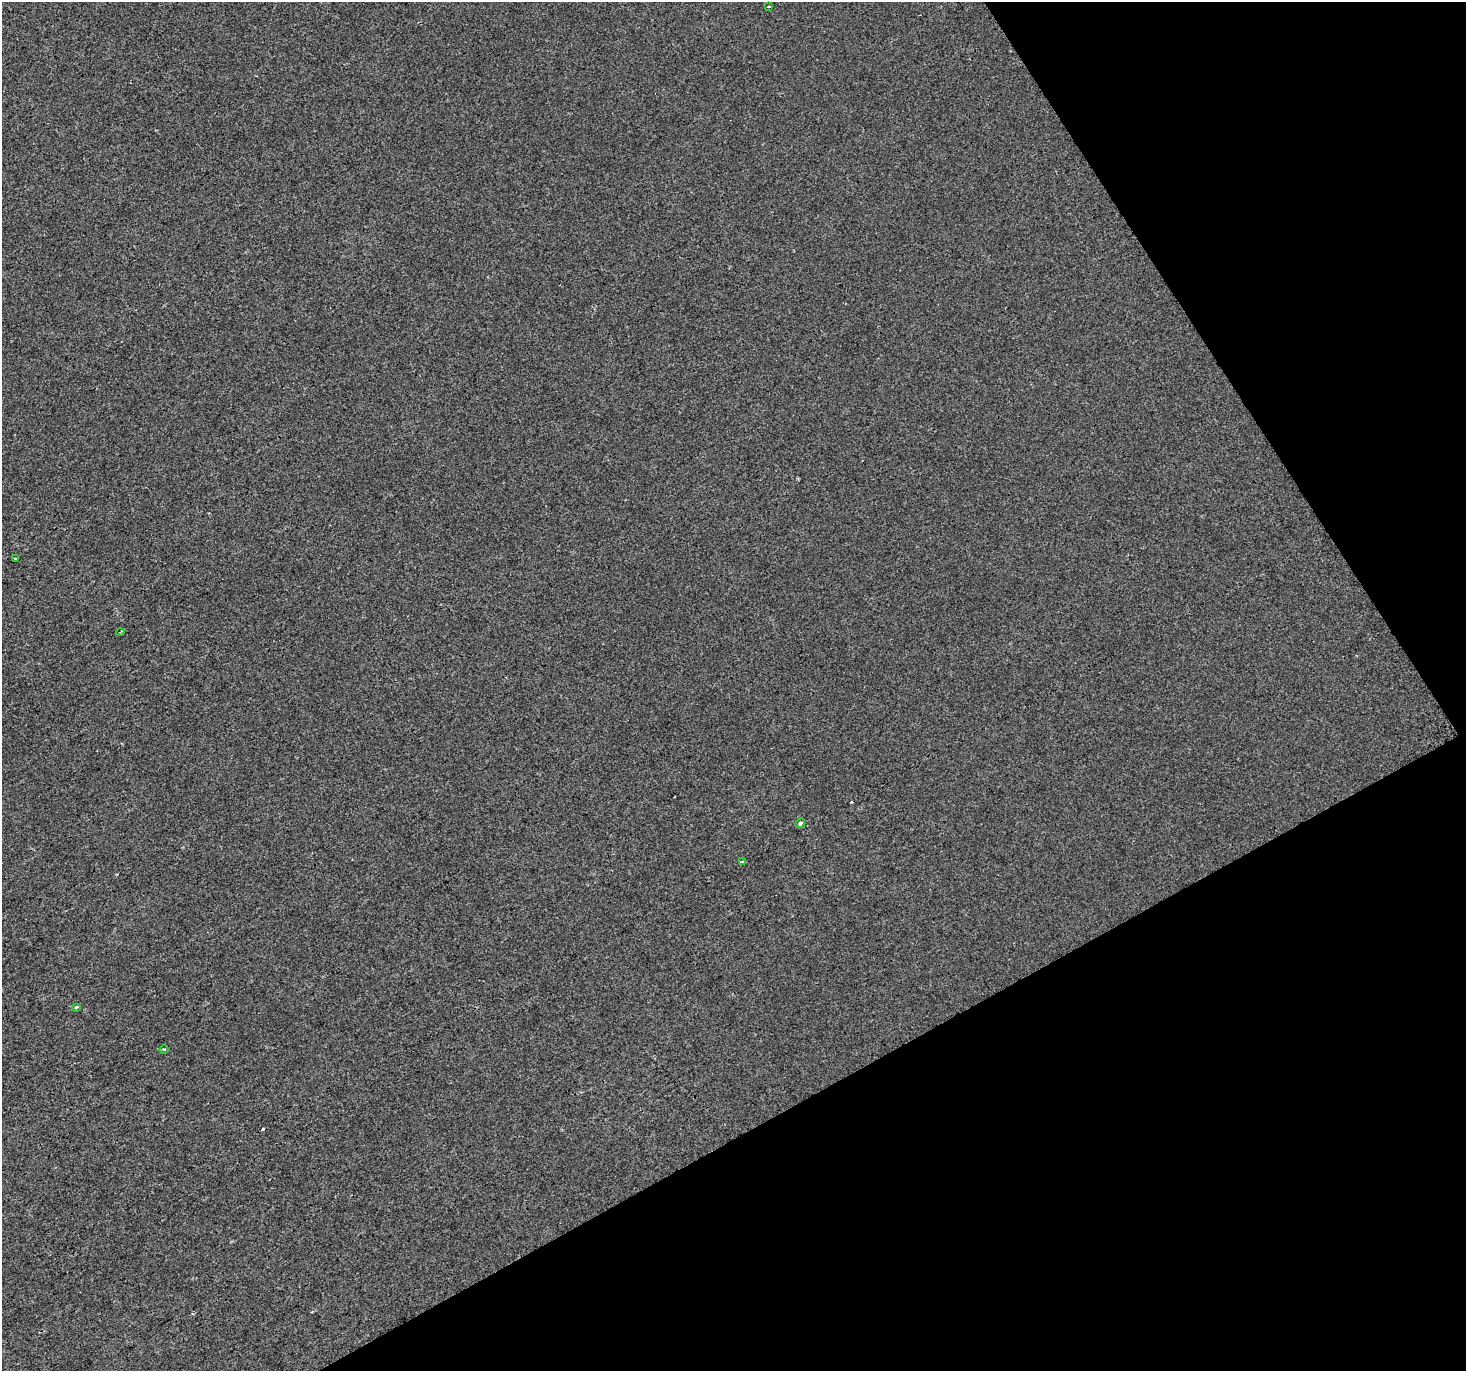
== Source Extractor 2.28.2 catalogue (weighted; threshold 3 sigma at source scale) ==
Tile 12 of 4 x 4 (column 4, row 3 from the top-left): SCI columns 4398-5861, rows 1544-2912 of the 5861 x 5764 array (HDU 1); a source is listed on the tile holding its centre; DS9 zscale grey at full resolution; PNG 1468 x 1373 px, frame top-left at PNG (2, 2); each listed source drawn as its Kron ellipse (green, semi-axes under 4 px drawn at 4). Shown black and unused: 27% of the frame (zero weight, under 2 of 3 exposures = <1% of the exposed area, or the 3 px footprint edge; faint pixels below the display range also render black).
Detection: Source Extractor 2.28.2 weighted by HDU 2 'WHT'; one run over the whole footprint, this tile lists its part. Background -5.51e-04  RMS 0.0041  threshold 0.0185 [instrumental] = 3 sigma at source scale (4.5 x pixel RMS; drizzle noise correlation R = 1.50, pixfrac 1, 0.0396/0.0396 arcsec/px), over >= 5 px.
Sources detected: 9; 2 cosmic-ray / hot-pixel residue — neither listed nor drawn; the other 7 listed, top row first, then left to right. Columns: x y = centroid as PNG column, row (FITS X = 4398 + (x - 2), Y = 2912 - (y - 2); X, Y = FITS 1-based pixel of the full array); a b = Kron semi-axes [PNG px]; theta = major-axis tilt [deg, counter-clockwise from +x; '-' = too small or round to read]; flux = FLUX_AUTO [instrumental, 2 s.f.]
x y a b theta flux
769 6 3 2 - 0.39
15 559 3 3 - 1.3
120 632 4 3 - 0.36
800 823 5 4 - 0.79
742 862 4 4 - 0.67
76 1007 4 3 - 0.69
164 1049 5 3 - 0.46